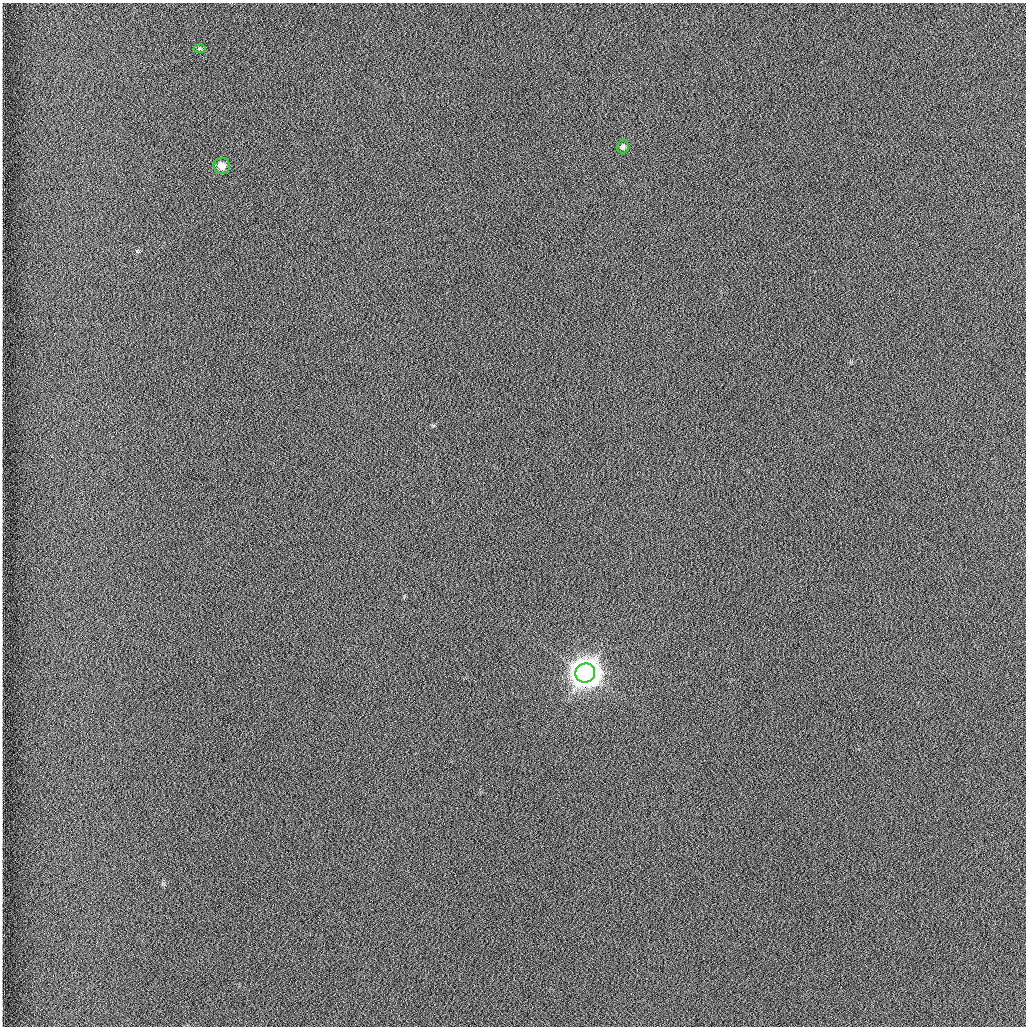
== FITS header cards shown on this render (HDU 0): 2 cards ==
NAXIS1  =                 1024 /fastest changing axis
NAXIS2  =                 1024 /next to fastest changing axis

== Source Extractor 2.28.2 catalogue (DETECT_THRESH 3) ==
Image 1024 x 1024 px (HDU 0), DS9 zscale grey, 1 PNG px = 1 image px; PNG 1028 x 1028 px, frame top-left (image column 1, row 1024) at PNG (2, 3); each listed source drawn as its Kron ellipse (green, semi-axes under 4 px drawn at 4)
Background 1260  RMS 5.9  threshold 17.7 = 3 sigma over >= 5 px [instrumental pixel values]
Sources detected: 4; all 4 listed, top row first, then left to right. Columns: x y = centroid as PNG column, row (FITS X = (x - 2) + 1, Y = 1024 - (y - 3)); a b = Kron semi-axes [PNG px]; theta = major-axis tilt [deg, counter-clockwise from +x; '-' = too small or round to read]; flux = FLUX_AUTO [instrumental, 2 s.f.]
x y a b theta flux
200 48 6 4 -2 540
623 147 7 6 - 1100
222 166 8 8 - 4200
585 673 10 9 - 980000